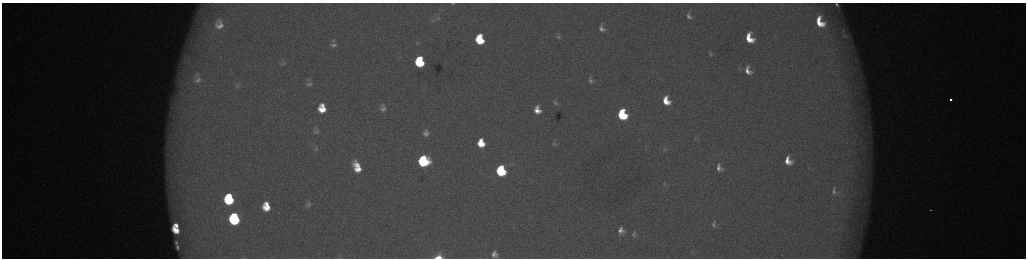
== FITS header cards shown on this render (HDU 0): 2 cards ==
NAXIS1  =                 2048 /fastest changing axis
NAXIS2  =                  512 /next to fastest changing axis

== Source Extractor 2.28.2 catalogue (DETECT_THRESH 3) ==
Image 2048 x 512 px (HDU 0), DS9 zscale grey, zoomed out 1/2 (1 PNG px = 2 x 2 image px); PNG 1028 x 260 px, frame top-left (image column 1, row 511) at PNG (2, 3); no overlay
Background 178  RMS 2.1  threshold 6.29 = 3 sigma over >= 5 px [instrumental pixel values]
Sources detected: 68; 6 cannot appear on this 1/2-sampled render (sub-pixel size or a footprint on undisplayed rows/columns) and are not listed; the other 62 listed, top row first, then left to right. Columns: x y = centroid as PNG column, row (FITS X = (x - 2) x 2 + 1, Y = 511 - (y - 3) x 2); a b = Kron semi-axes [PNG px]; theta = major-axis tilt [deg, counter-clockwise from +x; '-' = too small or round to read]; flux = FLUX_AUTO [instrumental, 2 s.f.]
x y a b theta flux
453 3 7 3 1 790
837 5 11 6 -60 3100
689 16 6 4 -56 1700
437 18 9 5 2 1400
432 21 8 3 -4 670
220 22 7 5 -53 1300
820 22 11 7 -62 12000
219 26 8 5 1 2900
602 28 11 8 -71 3200
843 30 6 2 -79 480
845 36 5 3 - 460
479 37 6 4 86 6600
558 37 6 4 -32 670
749 38 10 7 -66 11000
479 41 7 6 - 18000
333 45 8 5 3 1800
710 54 6 4 -69 670
419 60 5 4 - 11000
186 61 10 4 -28 1500
419 63 7 6 - 25000
282 64 9 4 8 860
748 70 11 7 -62 4500
198 80 10 8 24 2400
590 81 5 4 - 1100
309 84 9 5 19 1400
239 85 6 4 69 730
951 100 2 2 - 3000
666 101 9 6 -68 9500
555 103 6 5 - 890
322 108 8 7 - 10000
383 108 10 8 -89 2700
537 110 7 6 - 5100
622 115 8 6 -70 38000
316 131 9 7 86 1700
426 133 11 9 -81 3600
481 143 9 7 -79 12000
554 144 8 5 -3 1000
861 148 3 3 - 460
316 149 8 5 60 1000
664 149 4 3 - 440
423 161 8 8 - 58000
788 161 9 7 -64 6600
357 167 15 8 -66 12000
719 168 8 6 -67 2700
808 168 5 2 - 390
501 171 8 7 - 50000
664 184 3 2 - 310
834 191 12 8 -78 2700
229 199 9 7 -84 34000
308 204 8 6 63 1500
266 207 8 7 - 10000
234 219 9 7 -82 59000
713 224 8 4 86 1300
176 225 5 3 - 3500
176 230 8 5 -45 8400
621 230 7 6 - 3200
633 234 8 6 -12 1200
176 243 4 2 - 770
177 247 4 2 - 850
494 254 9 8 - 3400
438 257 5 3 - 10000
341 258 4 2 - 370
At the frame edge (FLAGS 8, measured only in part): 5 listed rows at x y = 453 3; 837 5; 494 254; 438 257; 341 258
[6 sub-pixel or undisplayed-footprint detections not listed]